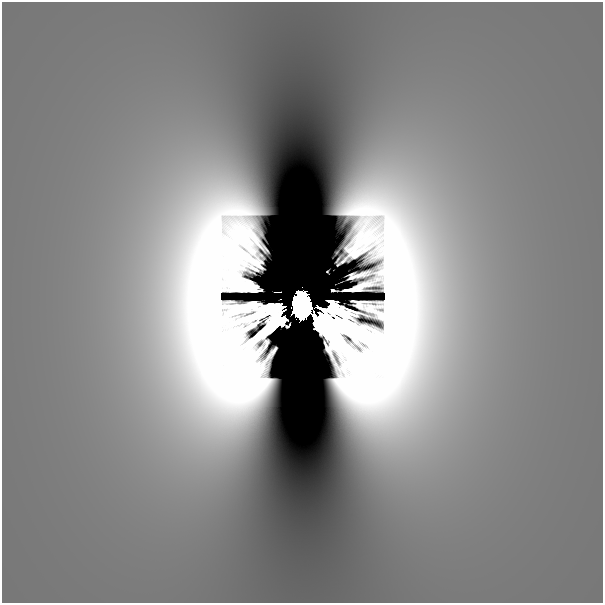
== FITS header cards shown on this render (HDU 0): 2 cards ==
NAXIS1  =                  601
NAXIS2  =                  601

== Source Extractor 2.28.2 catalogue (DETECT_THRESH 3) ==
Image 601 x 601 px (HDU 0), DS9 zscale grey, 1 PNG px = 1 image px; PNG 605 x 605 px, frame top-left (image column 1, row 601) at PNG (2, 2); no overlay
Background 3.04e-10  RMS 1.5e-10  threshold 4.50e-10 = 3 sigma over >= 5 px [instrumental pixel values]
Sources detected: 5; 4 with non-positive FLUX_AUTO (blend fragments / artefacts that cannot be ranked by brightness) are not listed; the other 1 listed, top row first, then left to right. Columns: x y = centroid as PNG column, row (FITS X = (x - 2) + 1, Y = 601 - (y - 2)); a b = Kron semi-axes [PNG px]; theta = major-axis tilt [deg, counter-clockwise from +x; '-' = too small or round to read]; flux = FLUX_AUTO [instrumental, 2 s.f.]
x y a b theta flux
302 305 21 14 -88 16
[4 non-positive-flux detections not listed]